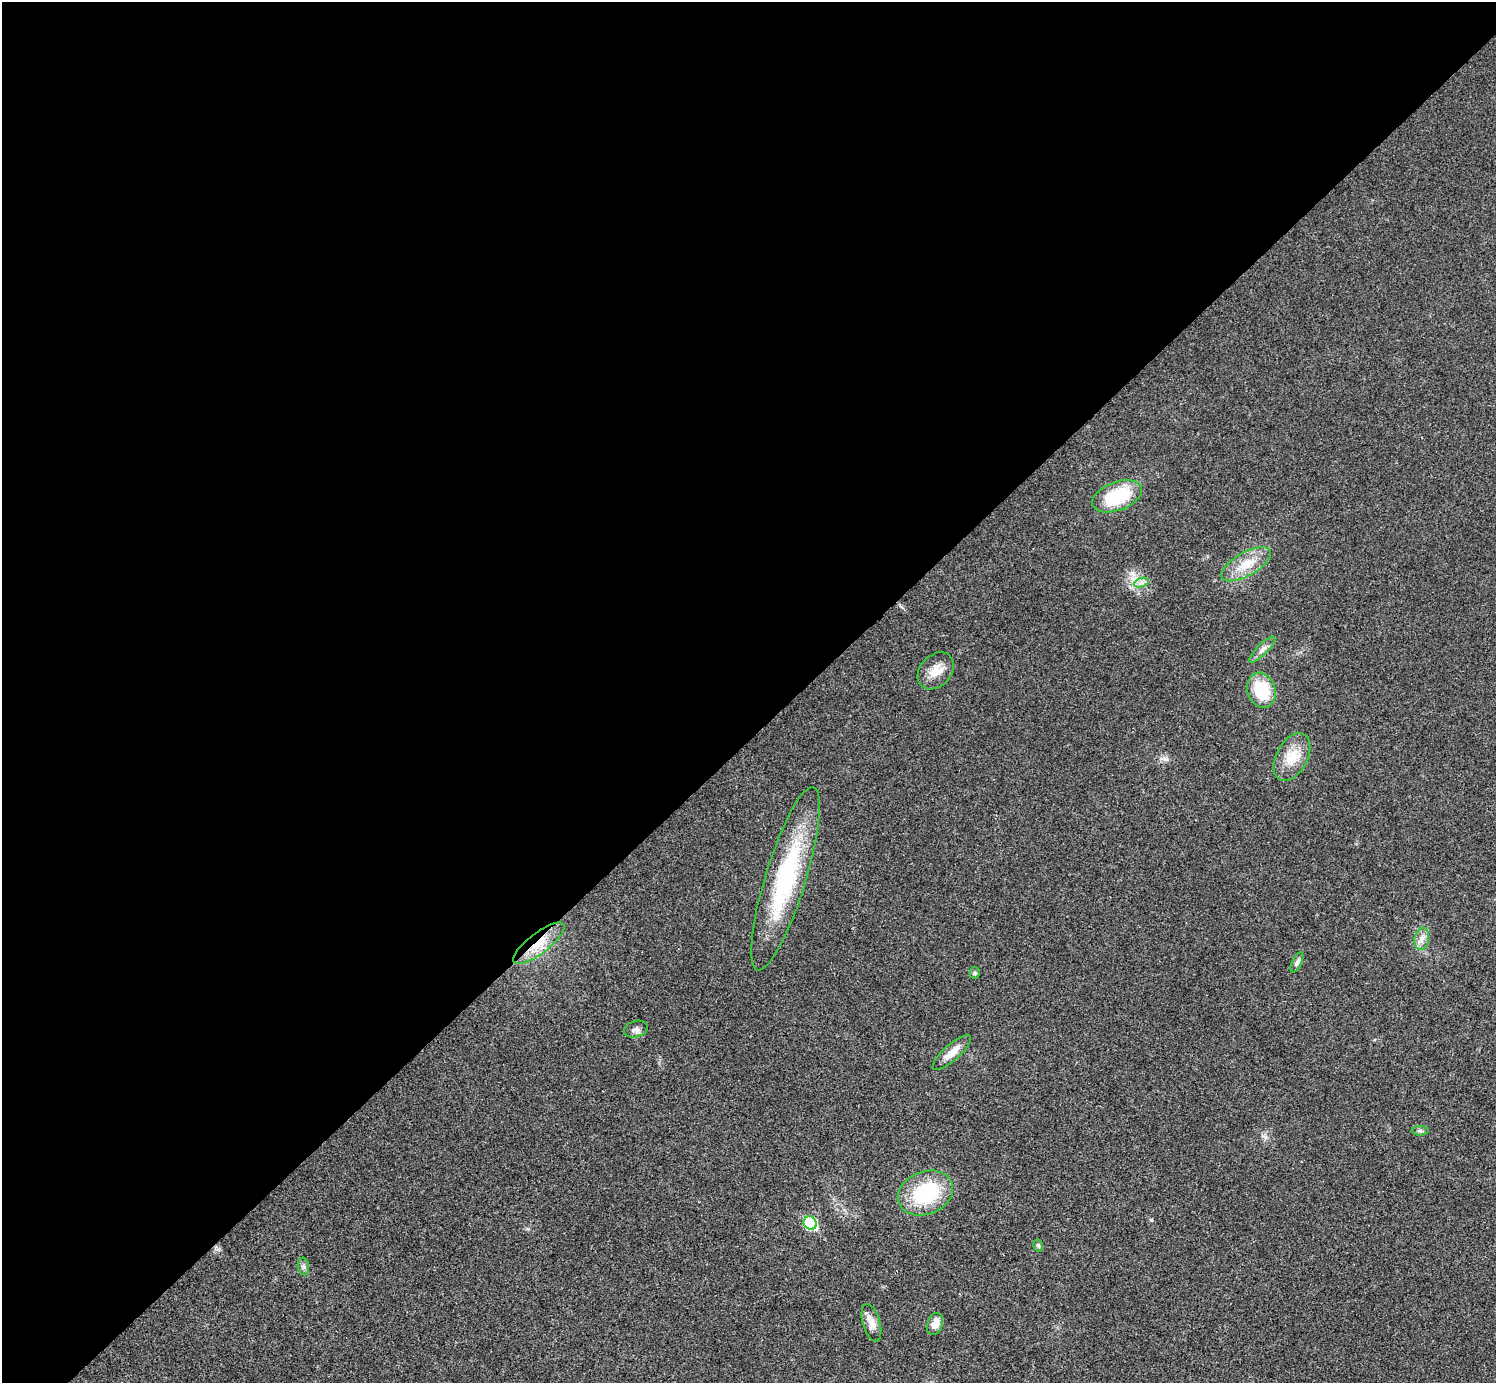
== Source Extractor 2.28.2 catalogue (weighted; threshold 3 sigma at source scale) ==
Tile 2 of 4 x 4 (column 2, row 1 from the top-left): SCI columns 1500-2993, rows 4445-5825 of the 5983 x 5983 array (HDU 1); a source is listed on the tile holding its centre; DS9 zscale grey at full resolution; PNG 1498 x 1385 px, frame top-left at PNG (2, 2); each listed source drawn as its Kron ellipse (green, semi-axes under 4 px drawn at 4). Shown black and unused: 53% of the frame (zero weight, under 3 of 4 exposures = <1% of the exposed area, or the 3 px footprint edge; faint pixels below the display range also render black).
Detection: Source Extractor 2.28.2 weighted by HDU 2 'WHT'; one run over the whole footprint, this tile lists its part. Background 0.0219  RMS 0.0055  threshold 0.0249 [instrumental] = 3 sigma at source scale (4.5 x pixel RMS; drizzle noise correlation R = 1.50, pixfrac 1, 0.05/0.05 arcsec/px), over >= 5 px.
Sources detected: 21; all 21 listed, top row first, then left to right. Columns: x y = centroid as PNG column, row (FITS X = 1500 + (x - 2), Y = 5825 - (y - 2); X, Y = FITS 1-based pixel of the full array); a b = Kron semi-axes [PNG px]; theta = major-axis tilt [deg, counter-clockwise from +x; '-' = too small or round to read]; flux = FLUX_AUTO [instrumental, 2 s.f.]
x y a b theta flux
1117 496 26 14 21 32
1246 564 27 11 29 12
1141 583 7 4 18 1.8
1262 650 17 5 45 2.8
936 671 21 15 47 8.3
1261 690 18 14 -72 24
1292 757 26 15 62 12
785 879 96 20 73 68
1422 939 11 7 81 3.3
539 943 31 10 37 13
1297 962 11 4 64 1.4
975 973 5 5 - 0.96
636 1029 12 8 16 2.3
952 1053 24 8 41 6.7
1420 1131 8 5 0 1.1
925 1193 28 21 22 42
810 1223 7 6 - 39
1038 1245 6 4 -74 0.92
303 1266 9 5 -84 1.5
871 1323 19 8 -74 5.4
935 1324 11 7 71 5.9
Overlapping masked pixels (flux is a lower limit): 1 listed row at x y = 539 943
Unlisted compact peaks at least as high as the median listed source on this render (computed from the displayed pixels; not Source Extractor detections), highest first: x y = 1151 1220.